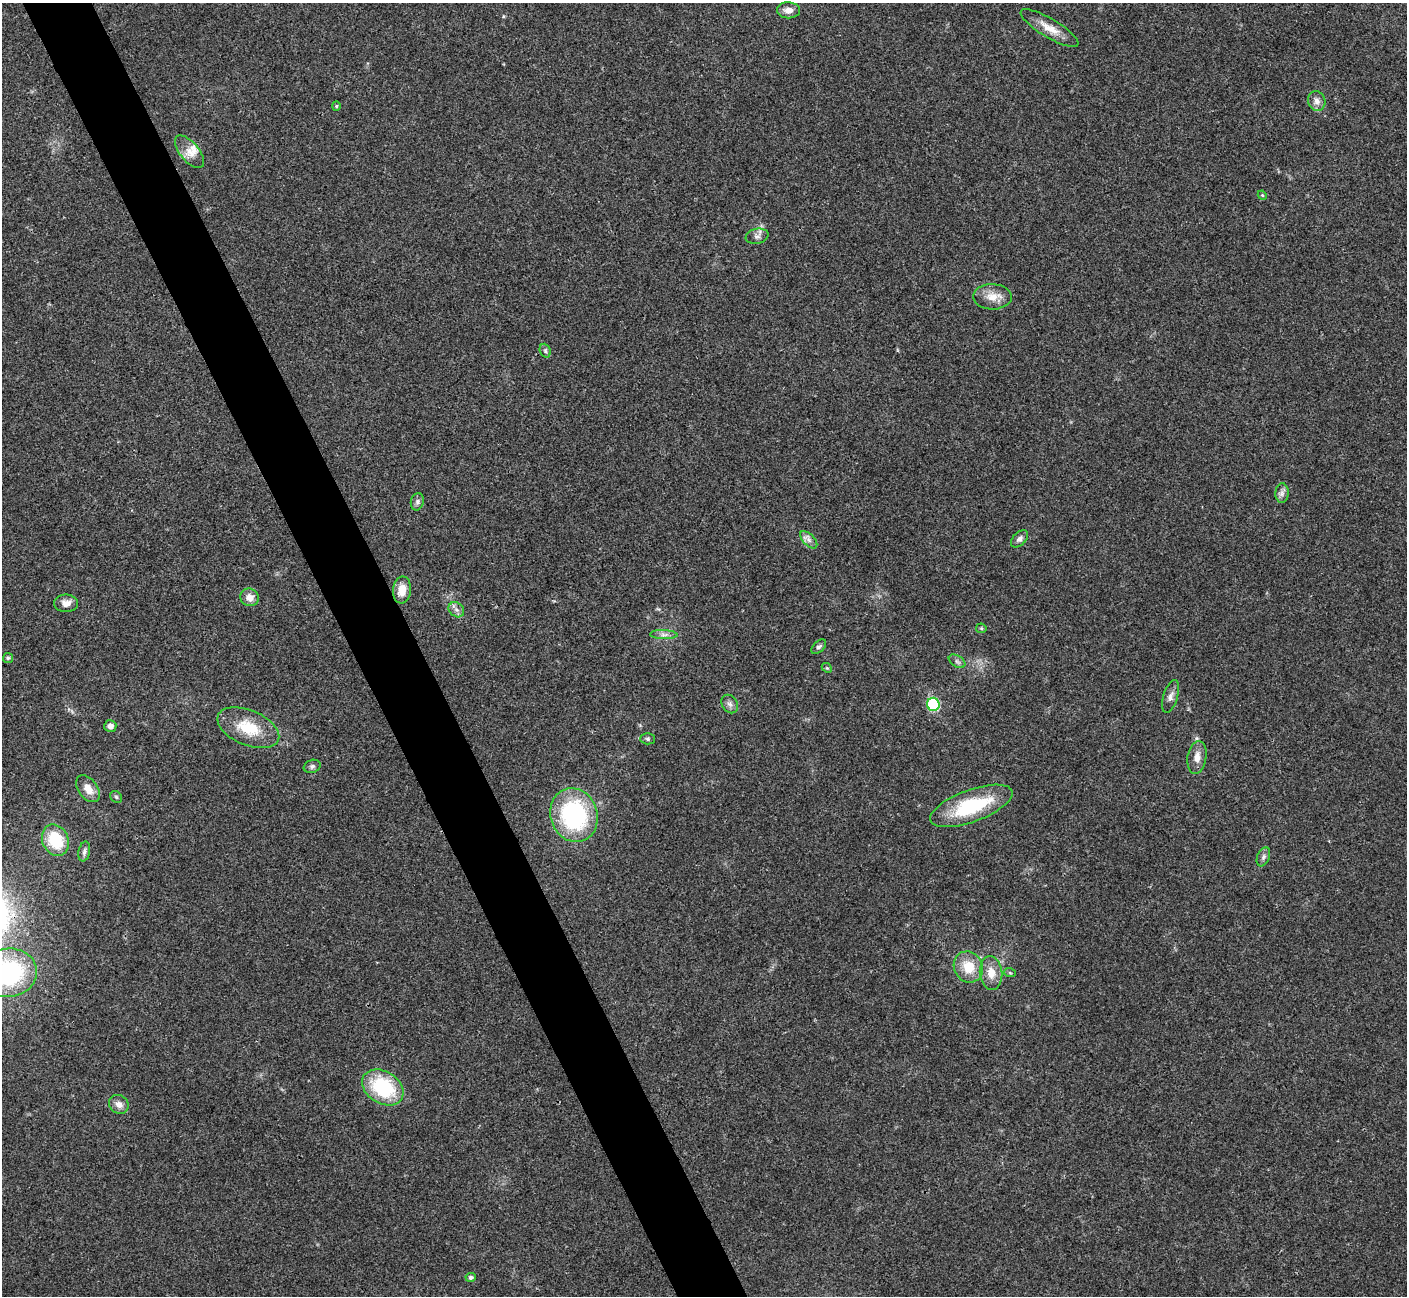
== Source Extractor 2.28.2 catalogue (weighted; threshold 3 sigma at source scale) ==
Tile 11 of 4 x 4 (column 3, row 3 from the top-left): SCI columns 2814-4218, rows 1449-2742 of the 5629 x 5617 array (HDU 1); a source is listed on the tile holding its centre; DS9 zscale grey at full resolution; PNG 1409 x 1298 px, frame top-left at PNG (2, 3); each listed source drawn as its Kron ellipse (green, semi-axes under 4 px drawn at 4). Shown black and unused: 5% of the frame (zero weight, under 3 of 4 exposures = <1% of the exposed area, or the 3 px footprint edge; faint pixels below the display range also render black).
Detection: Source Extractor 2.28.2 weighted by HDU 2 'WHT'; one run over the whole footprint, this tile lists its part. Background 0.022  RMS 0.0041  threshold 0.0183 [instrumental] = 3 sigma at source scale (4.5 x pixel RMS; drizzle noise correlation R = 1.50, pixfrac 1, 0.05/0.05 arcsec/px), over >= 5 px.
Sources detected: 46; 1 inside a brighter listed object's ellipse — not listed separately; the other 45 listed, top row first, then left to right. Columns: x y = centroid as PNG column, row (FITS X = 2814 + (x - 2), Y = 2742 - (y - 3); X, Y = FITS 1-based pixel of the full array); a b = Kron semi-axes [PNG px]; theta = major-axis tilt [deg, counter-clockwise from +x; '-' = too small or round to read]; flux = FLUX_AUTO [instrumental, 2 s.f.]
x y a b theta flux
788 10 11 8 -1 2.9
1049 28 33 9 -31 6.2
1317 101 10 8 -71 2.3
336 106 4 4 - 0.46
189 152 20 9 -50 4.5
1262 195 5 3 - 0.39
757 236 11 7 12 1.9
992 297 19 12 -1 5.3
545 351 7 5 -69 0.82
1282 493 10 6 89 1.5
417 502 9 6 77 1.2
1019 539 10 6 47 1.6
809 540 11 5 -45 1.7
402 590 13 9 84 5
249 597 9 8 - 3.3
66 603 12 8 0 2.9
456 610 8 6 -43 1.6
981 628 5 5 - 0.51
664 635 14 4 -2 1.7
819 647 9 5 43 1.1
8 658 5 5 - 0.61
957 661 9 5 -34 1.2
827 668 5 4 - 0.51
1170 696 17 7 73 2.3
730 704 10 7 -57 1.6
933 704 6 6 - 26
110 726 6 6 - 1.9
248 728 33 17 -23 14
648 739 7 5 -1 0.79
1197 757 16 9 81 3.5
312 766 8 6 20 1.1
88 789 15 9 -53 4.1
116 797 6 5 - 0.65
971 806 43 16 20 27
574 815 27 23 -71 51
55 840 16 13 -65 17
84 851 10 5 78 1.2
1263 857 10 6 68 1.3
968 967 16 14 -61 8.9
9 973 28 24 9 56
991 973 17 11 -83 5.3
1010 973 6 4 -20 0.52
383 1087 22 16 -32 28
119 1104 10 9 - 2.6
471 1277 5 4 - 1.2
Isophote crosses this tile's border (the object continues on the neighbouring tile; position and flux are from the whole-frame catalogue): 1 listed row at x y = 9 973